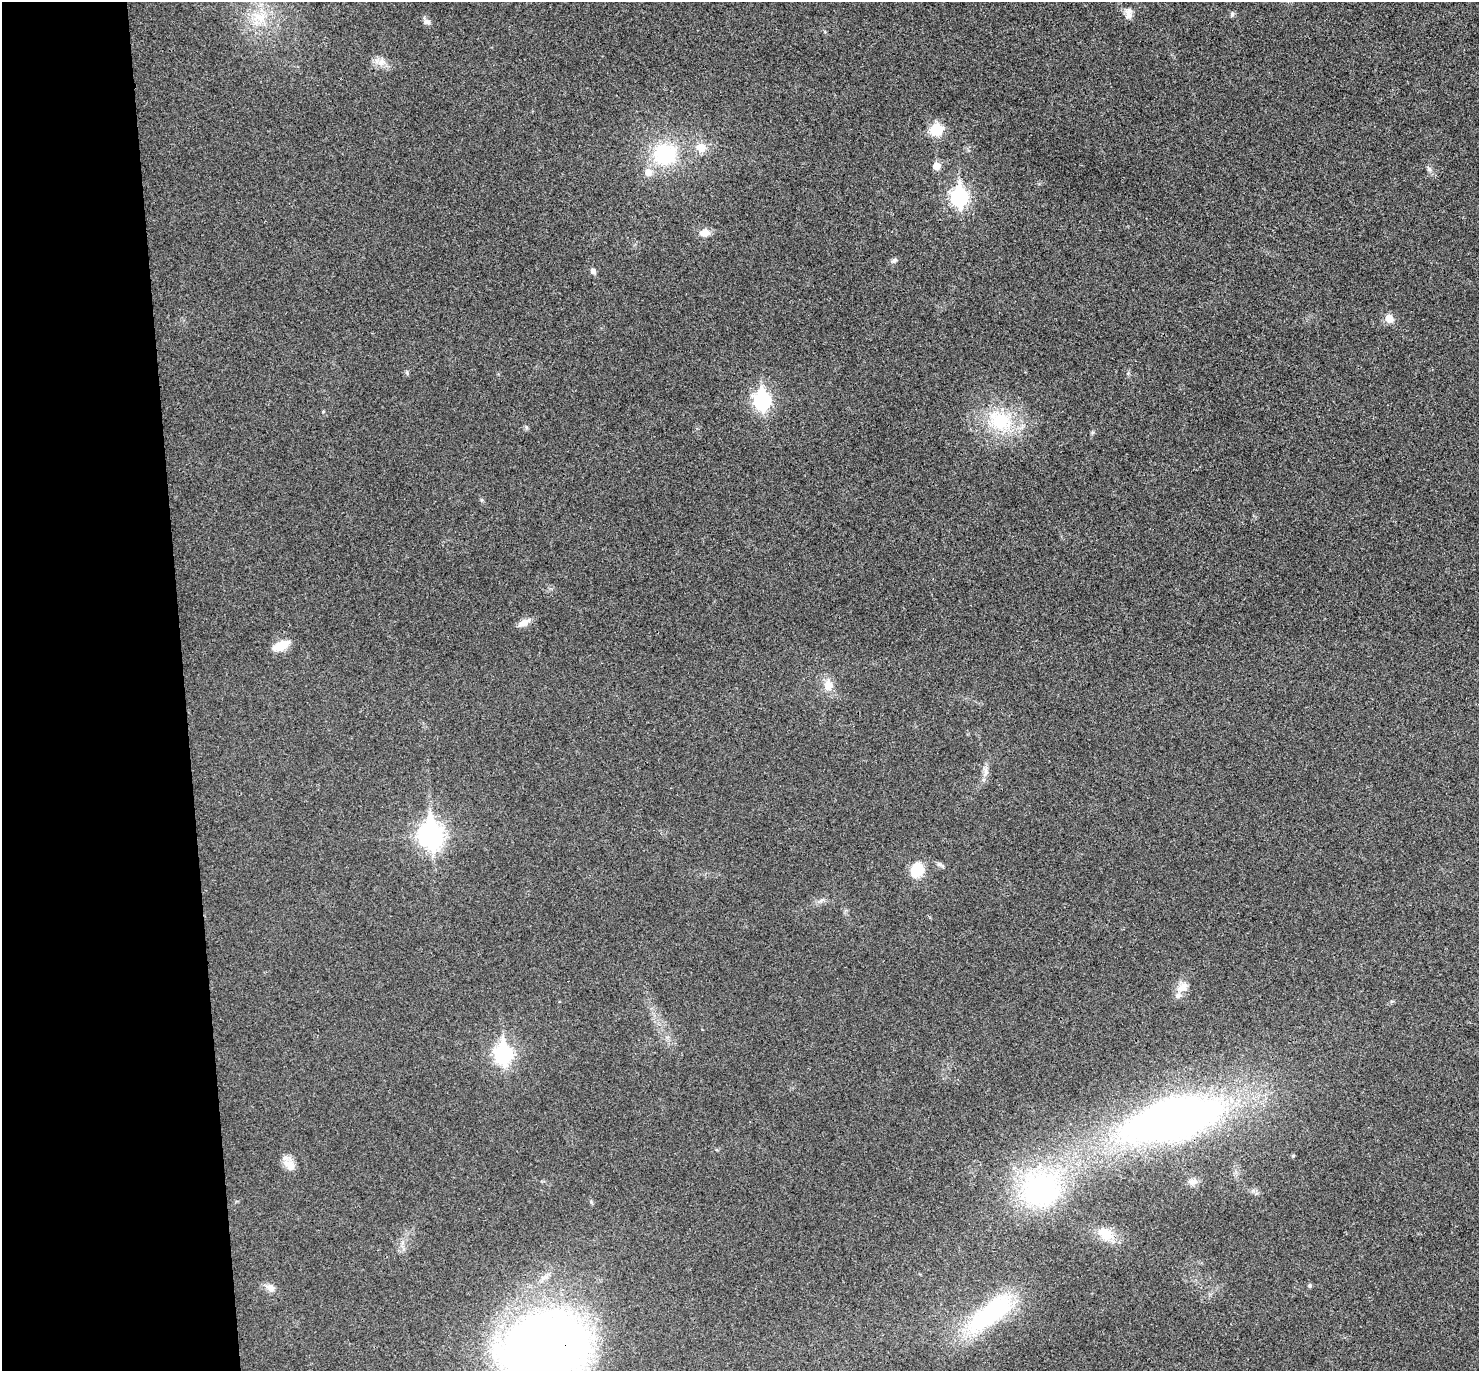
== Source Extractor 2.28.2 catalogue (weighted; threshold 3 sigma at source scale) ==
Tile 4 of 3 x 3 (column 1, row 2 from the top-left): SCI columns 56-1532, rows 1507-2875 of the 4544 x 4475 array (HDU 1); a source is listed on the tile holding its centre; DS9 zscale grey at full resolution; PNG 1481 x 1373 px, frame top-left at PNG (2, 2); no overlay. Shown black and unused: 12% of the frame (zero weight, under 3 of 4 exposures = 6% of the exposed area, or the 3 px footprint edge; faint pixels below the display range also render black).
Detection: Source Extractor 2.28.2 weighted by HDU 2 'WHT'; one run over the whole footprint, this tile lists its part. Background 0.0216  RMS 0.0058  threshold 0.0262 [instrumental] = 3 sigma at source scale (4.5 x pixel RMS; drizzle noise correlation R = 1.50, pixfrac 1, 0.05/0.05 arcsec/px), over >= 5 px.
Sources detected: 39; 2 inside a brighter listed object's ellipse — not listed separately; the other 37 listed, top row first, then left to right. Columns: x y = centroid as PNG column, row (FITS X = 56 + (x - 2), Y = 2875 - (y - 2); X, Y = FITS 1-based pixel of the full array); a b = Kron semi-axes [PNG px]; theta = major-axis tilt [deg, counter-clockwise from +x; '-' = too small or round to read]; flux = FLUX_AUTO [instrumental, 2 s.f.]
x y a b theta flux
1232 14 7 5 89 1
1128 16 12 9 32 3.4
259 17 21 13 -7 13
427 22 10 7 -7 2.1
381 62 12 9 52 4.1
937 130 14 13 - 13
701 148 12 11 - 7.4
665 154 28 25 6 39
936 166 6 5 - 8.2
1429 169 8 4 -45 1.3
959 197 9 7 -88 160
705 233 13 9 1 4.9
894 260 10 5 32 1.5
593 271 6 5 - 2.2
1389 318 9 8 - 5.4
407 372 6 4 74 0.82
762 401 9 7 -86 150
323 411 4 4 - 0.54
1000 421 36 26 -26 35
524 622 16 8 25 4.4
281 646 20 9 25 9.5
828 685 8 8 - 8.1
986 772 14 5 -89 3
431 835 11 8 -86 420
943 866 6 4 90 0.88
917 870 9 9 - 26
1183 987 14 10 43 5.7
503 1054 9 7 -88 200
1173 1119 62 26 14 530
289 1164 19 12 -47 5.8
1193 1182 11 8 13 3
1040 1190 42 37 9 100
1105 1233 18 13 -28 11
1310 1285 6 5 - 0.94
270 1288 12 9 -36 3.8
990 1314 59 21 38 77
545 1347 76 55 18 610
Overlapping masked pixels (flux is a lower limit): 2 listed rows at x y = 1173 1119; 545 1347
Isophote crosses this tile's border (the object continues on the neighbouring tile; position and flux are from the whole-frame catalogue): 1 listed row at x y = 545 1347
Unlisted compact peaks at least as high as the median listed source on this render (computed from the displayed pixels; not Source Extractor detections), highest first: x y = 1293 1156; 526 427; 591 1202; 482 500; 1128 373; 1392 1001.